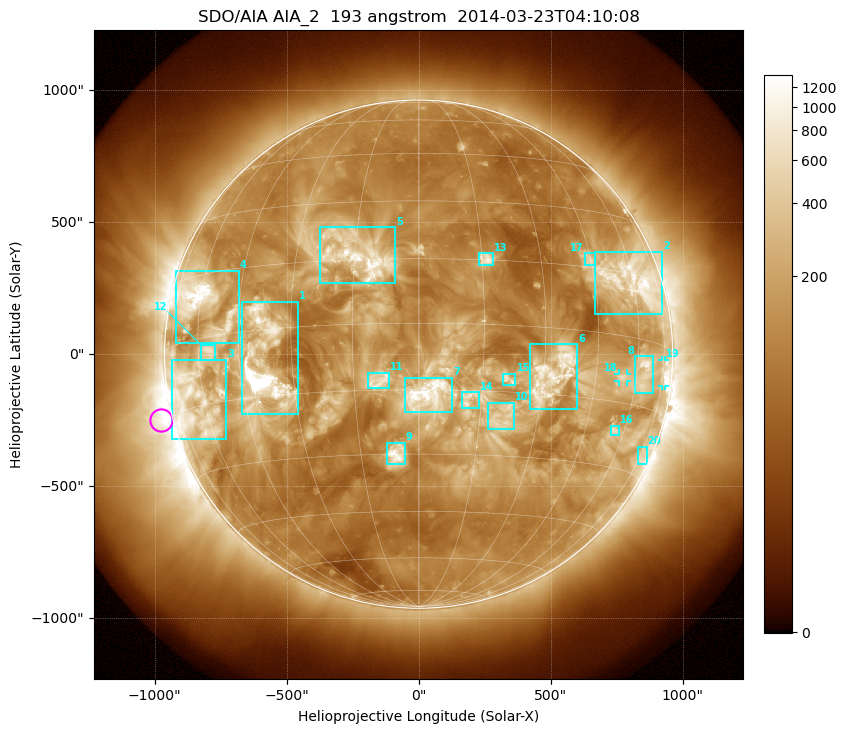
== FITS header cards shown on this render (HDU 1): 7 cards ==
TELESCOP= 'SDO/AIA'
INSTRUME= 'AIA_2'
WAVELNTH=                  193
WAVEUNIT= 'angstrom'
DATE-OBS= '2014-03-23T04:10:08.64'
CTYPE1  = 'HPLN-TAN'
CTYPE2  = 'HPLT-TAN'

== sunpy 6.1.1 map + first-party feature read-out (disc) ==
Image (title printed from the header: SDO/AIA AIA_2  193 angstrom  2014-03-23T04:10:08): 1024 x 1024 px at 2.4 arcsec/px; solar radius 963 arcsec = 401 px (full disc in frame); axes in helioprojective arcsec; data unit not stated in the header (colour bar unlabelled)
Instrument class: DISC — disc imager (sunpy class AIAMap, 193 A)
Bright regions (active regions / flare kernels): reference = the median radial profile (limb darkening/brightening removed); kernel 9 px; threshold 5 sigma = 303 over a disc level ~110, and >= 1.15x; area >= 12 px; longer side >= 10 px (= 24 arcsec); searched inside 0.97 R_sun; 24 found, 20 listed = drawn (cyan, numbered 1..; 2 of them under ~33 arcsec drawn as corner ticks so the feature stays visible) (cap 20 boxes per figure: the strongest are kept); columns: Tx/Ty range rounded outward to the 5 arcsec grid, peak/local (2 s.f.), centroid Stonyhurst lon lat
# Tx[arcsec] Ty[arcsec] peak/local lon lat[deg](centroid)
1 -670..-455 -230..200 39 -38 -8
2 665..925 150..390 12 +60 +14
3 -935..-730 -325..-20 7.6 -65 -14
4 -920..-680 40..320 18 -59 +8
5 -375..-85 265..480 8.9 -14 +16
6 420..600 -210..40 8.4 +33 -10
7 -50..130 -220..-85 6.8 +2 -16
8 820..890 -150..-5 8.8 +63 -8
9 -120..-50 -420..-335 9.2 -6 -30
10 265..365 -285..-185 4.4 +21 -21
11 -195..-110 -130..-70 3.6 -9 -13
12 -825..-770 -25..35 6.4 -56 -3
13 230..285 335..385 6.9 +16 +15
14 165..230 -205..-145 4.1 +12 -17
15 320..370 -120..-75 4.6 +21 -12
16 725..760 -305..-270 5.6 +56 -22
17 625..670 335..385 5 +45 +17
18 755..790 -105..-75 5.3 +54 -9
19 920..935 -120..-20 6 +75 -6
20 830..865 -415..-350 4.1 +76 -26
Off-limb structures (1.02-1.3 R_sun): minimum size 162 px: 2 found; the strongest spans PA ~55..145 deg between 1.02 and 1.3 R_sun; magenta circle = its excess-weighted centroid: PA ~105 deg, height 1.05 R_sun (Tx ~-975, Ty ~-250 arcsec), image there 5.1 x the reference